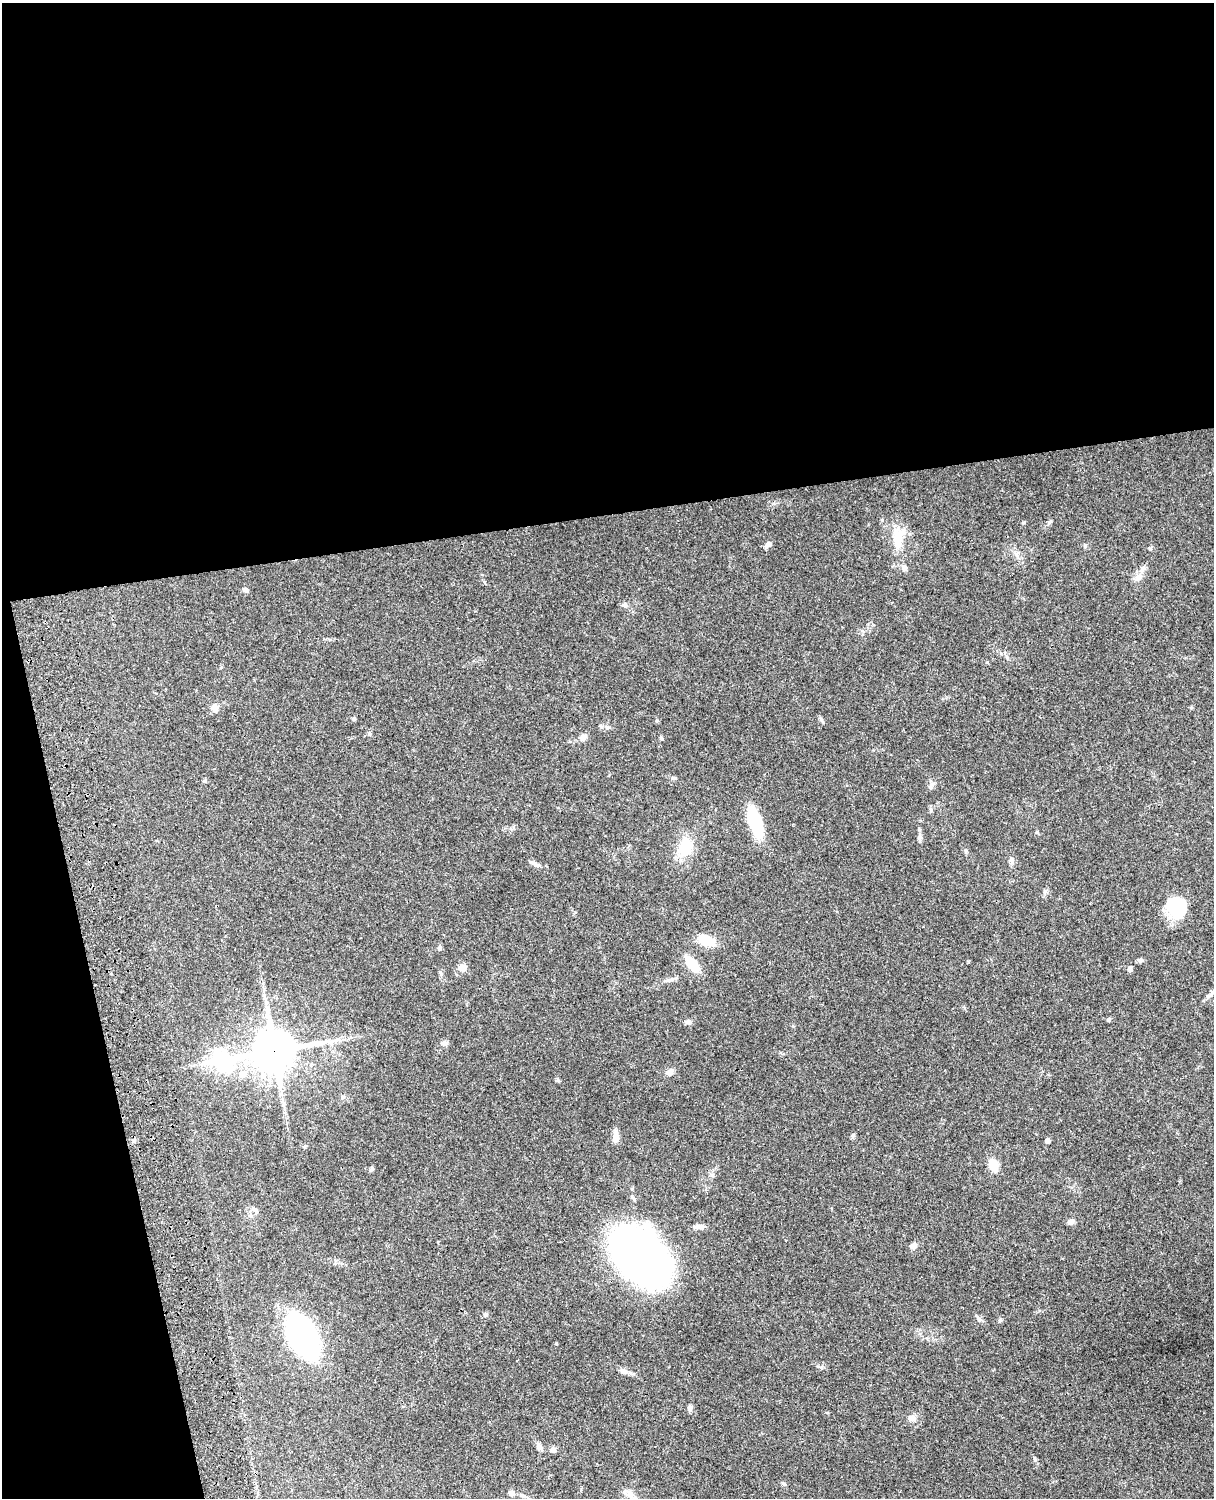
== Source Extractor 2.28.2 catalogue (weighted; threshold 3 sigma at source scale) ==
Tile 1 of 4 x 3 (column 1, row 1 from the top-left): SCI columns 121-1332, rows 3268-4763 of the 5087 x 4926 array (HDU 1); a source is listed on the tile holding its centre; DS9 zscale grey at full resolution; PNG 1216 x 1500 px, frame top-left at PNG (2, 3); no overlay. Shown black and unused: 39% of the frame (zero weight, under 3 of 4 exposures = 6% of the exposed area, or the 3 px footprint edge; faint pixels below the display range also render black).
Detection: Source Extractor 2.28.2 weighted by HDU 2 'WHT'; one run over the whole footprint, this tile lists its part. Background 0.099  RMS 0.0063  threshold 0.0285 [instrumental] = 3 sigma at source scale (4.5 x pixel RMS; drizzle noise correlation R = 1.50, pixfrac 1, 0.05/0.05 arcsec/px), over >= 5 px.
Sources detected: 58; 1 inside a brighter object's white glare — not listed; the other 57 listed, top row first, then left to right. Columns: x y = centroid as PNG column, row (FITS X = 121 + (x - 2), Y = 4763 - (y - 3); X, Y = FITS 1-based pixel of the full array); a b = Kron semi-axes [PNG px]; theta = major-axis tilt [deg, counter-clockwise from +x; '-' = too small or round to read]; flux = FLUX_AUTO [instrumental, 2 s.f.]
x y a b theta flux
897 539 31 12 -89 14
768 544 9 5 36 2.4
904 568 8 7 - 2
1138 577 12 9 50 4.4
245 590 8 5 -32 1.3
625 605 7 7 - 1.4
215 708 9 8 - 3.6
354 719 5 4 - 0.92
583 737 8 7 - 3.3
661 738 7 4 -65 0.79
674 778 6 5 - 0.93
204 781 6 3 19 0.74
931 787 7 4 -89 1.2
756 825 24 11 -74 27
1037 832 6 4 72 0.68
920 837 7 4 19 1.1
685 847 26 17 72 17
1011 860 12 5 -89 1.9
535 864 14 5 -21 2.5
1176 906 20 16 -54 40
707 941 18 10 -18 14
440 948 5 5 - 1.2
1140 960 7 5 -2 1.6
692 964 17 8 -49 16
463 967 9 8 - 4.4
1130 969 7 5 -44 1.4
670 980 10 5 12 2.1
1209 996 8 5 20 1.5
1109 1019 5 4 - 0.88
688 1022 10 5 -18 1.5
444 1043 9 6 1 1.7
274 1051 22 13 11 1800
670 1072 10 7 30 2.5
243 1074 12 9 61 5.7
558 1080 6 4 73 0.79
343 1097 6 5 - 0.99
616 1137 15 7 -89 4.2
1048 1141 4 4 - 2.6
993 1165 12 8 -74 10
712 1175 6 4 -45 1.1
634 1199 6 5 - 1.1
254 1209 12 5 -44 2
1071 1222 7 6 - 2.8
699 1227 15 5 4 3.5
913 1246 8 6 15 3.1
641 1256 40 27 -47 500
485 1314 6 5 - 1
979 1319 8 6 -47 1.8
1000 1320 6 5 - 0.93
302 1336 36 17 -64 230
623 1371 6 6 - 1.7
690 1408 8 6 -88 1.6
912 1418 10 7 -10 3.2
539 1446 11 6 -61 2.2
553 1450 8 7 - 2.2
784 1484 7 5 -17 1.1
511 1493 7 6 - 2.5
Overlapping masked pixels (flux is a lower limit): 1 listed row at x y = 274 1051
Unlisted compact peaks at least as high as the median listed source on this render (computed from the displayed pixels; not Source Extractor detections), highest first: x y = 1035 1460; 853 1135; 1024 522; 1049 522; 556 1343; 1085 545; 966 851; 821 719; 657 720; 987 662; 1045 891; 1150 549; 372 1169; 369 734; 862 631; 821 1367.